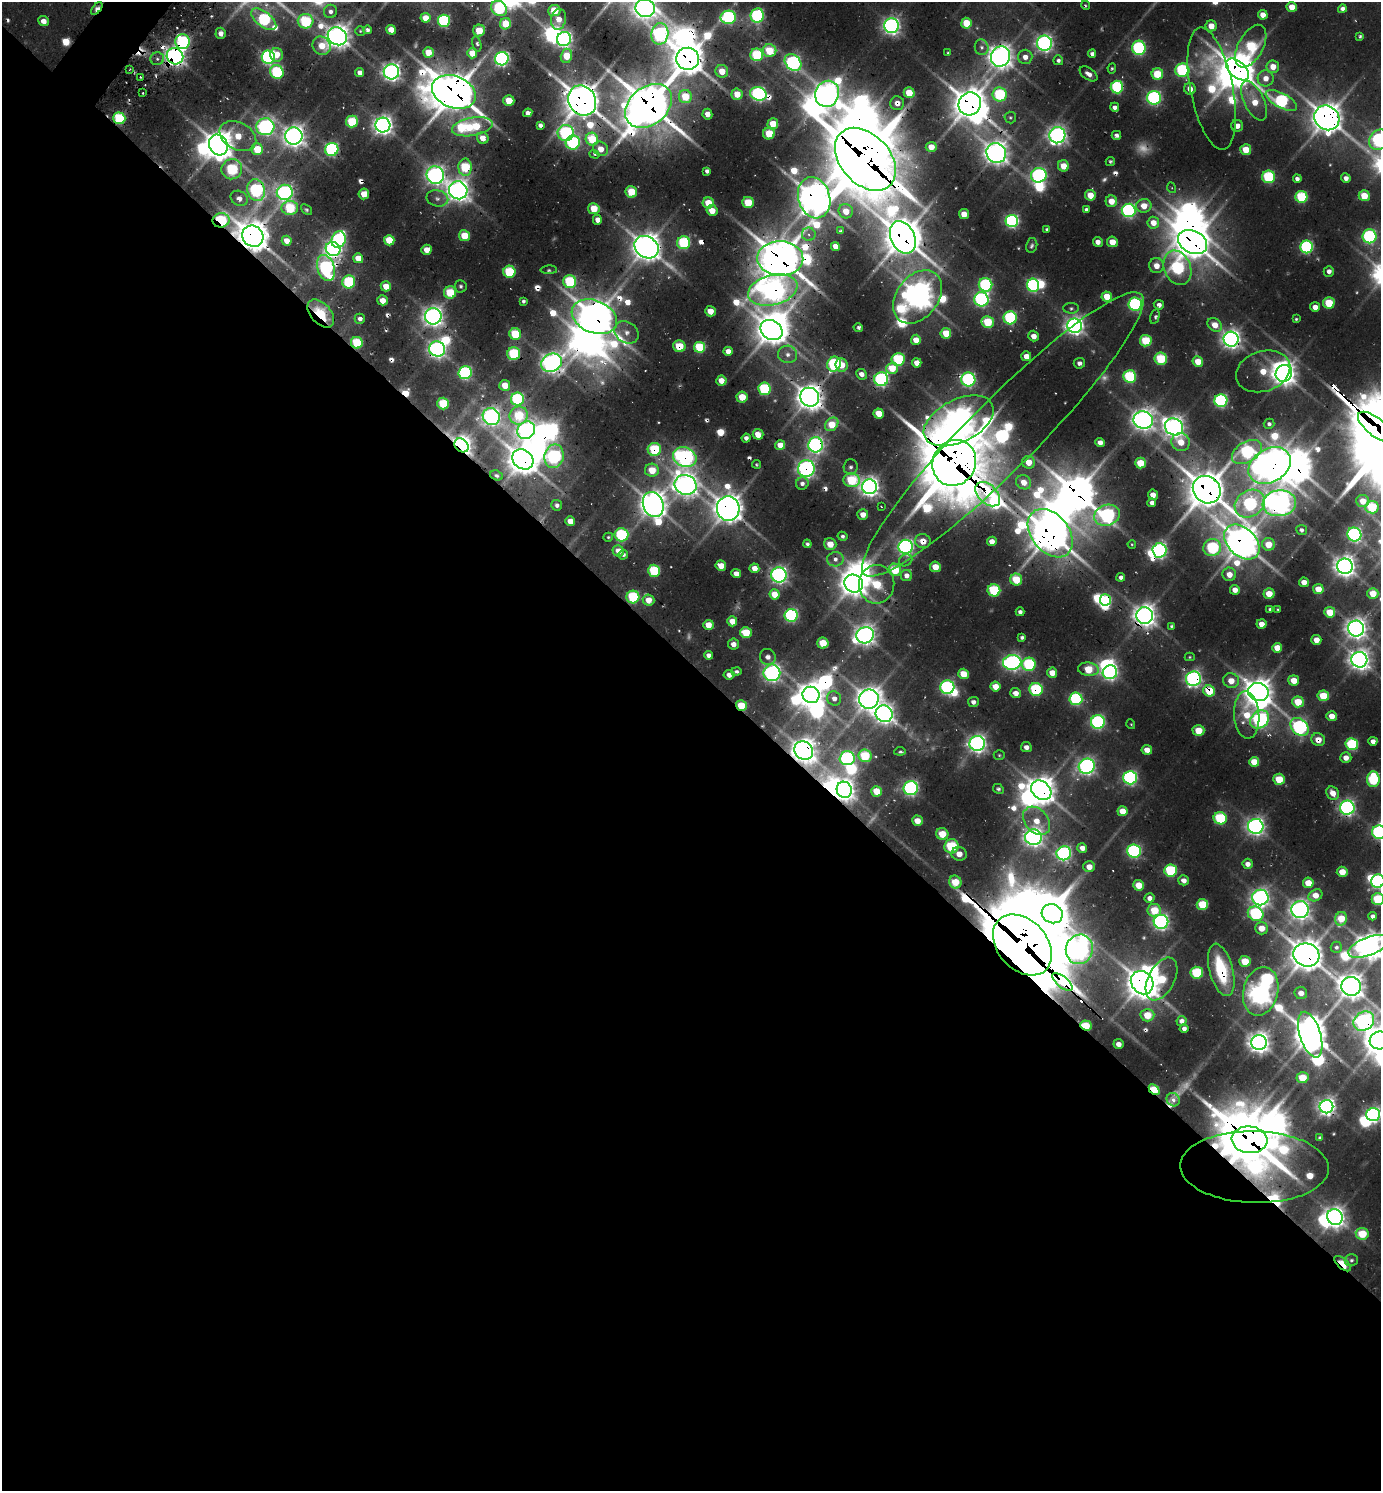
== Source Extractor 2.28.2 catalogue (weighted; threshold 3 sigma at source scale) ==
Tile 14 of 4 x 4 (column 2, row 4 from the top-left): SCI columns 1676-3054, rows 33-1521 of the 5997 x 5989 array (HDU 1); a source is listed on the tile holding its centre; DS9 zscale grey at full resolution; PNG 1383 x 1493 px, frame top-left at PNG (2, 2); each listed source drawn as its Kron ellipse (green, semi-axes under 4 px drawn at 4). Shown black and unused: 56% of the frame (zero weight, under 2 of 3 exposures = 3% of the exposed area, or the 3 px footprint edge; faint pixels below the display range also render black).
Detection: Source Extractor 2.28.2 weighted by HDU 2 'WHT'; one run over the whole footprint, this tile lists its part. Background 0.0985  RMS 0.0087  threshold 0.0393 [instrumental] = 3 sigma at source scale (4.5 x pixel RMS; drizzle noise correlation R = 1.50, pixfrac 1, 0.05/0.05 arcsec/px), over >= 5 px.
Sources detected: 623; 33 too faint to see at this stretch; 53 inside a brighter object's white glare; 20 cosmic-ray / hot-pixel residue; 1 long thin detection or spike segment (spike, bleed or trail) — neither listed nor drawn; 8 inside a brighter listed object's ellipse — not listed separately; of the other 508, all 500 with FLUX_AUTO >= 0.973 (the completeness limit of this list) listed and drawn (8 fainter detections not listed), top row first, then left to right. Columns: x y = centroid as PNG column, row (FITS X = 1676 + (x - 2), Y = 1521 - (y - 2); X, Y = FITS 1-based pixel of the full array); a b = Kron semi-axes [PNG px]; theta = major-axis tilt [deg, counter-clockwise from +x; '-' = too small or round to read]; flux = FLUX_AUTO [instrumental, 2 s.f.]
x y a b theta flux
1086 5 4 3 - 1.5
1292 7 5 5 - 17
499 8 8 7 - 91
645 8 10 9 - 760
97 9 7 4 52 12
1342 9 4 4 - 5.1
554 10 6 5 - 38
330 11 7 6 - 5.1
757 15 7 6 - 170
1263 15 5 5 - 14
728 17 7 7 - 160
425 18 5 5 - 21
264 19 15 7 -38 130
559 19 10 7 80 15
43 21 5 5 - 9.3
306 21 8 7 - 76
444 21 6 6 - 150
966 23 5 5 - 35
505 24 6 5 - 38
891 26 7 7 - 430
1211 26 5 5 - 15
367 30 4 4 - 3.8
391 30 5 4 - 16
360 31 5 4 - 1.4
479 31 6 5 - 27
221 33 5 5 - 7.6
660 34 11 8 80 270
337 36 10 8 -32 1200
1360 36 4 4 - 1.8
564 39 7 7 - 370
182 42 7 7 - 140
1044 43 7 7 - 450
477 44 8 4 -75 2.5
322 46 9 8 - 24
1251 46 23 12 62 110
982 47 8 6 -75 3.6
1139 48 7 7 - 150
769 51 7 6 - 39
428 52 5 5 - 25
472 53 5 5 - 21
948 53 4 3 - 1.3
1092 54 4 4 - 5
276 55 7 6 - 16
757 55 6 6 - 84
175 56 8 8 - 760
566 56 7 5 76 29
1000 56 10 9 - 1200
268 57 6 6 - 240
1025 57 7 7 - 8.8
157 59 7 6 - 3.9
502 59 7 6 - 280
688 59 11 11 - 1800
1058 60 5 4 - 3.7
793 63 9 7 -47 280
1273 67 6 6 - 16
1112 68 5 4 - 1.7
130 69 3 2 - 1.1
1237 69 14 8 -42 2300
1182 70 7 6 - 130
722 71 6 6 - 20
277 72 7 6 - 120
359 72 4 4 - 7.1
391 72 7 7 - 490
1088 74 10 6 -34 7
1157 74 6 5 - 41
140 77 3 2 - 1
1266 78 8 8 - 12
1117 87 6 6 - 130
1190 89 6 5 - 10
1212 89 62 21 -79 90
454 92 22 16 -21 3000
143 93 3 2 - 1
909 93 5 5 - 29
737 94 5 5 - 20
758 94 8 6 -17 250
827 94 13 12 - 960
1000 94 7 7 - 86
685 97 6 6 - 42
1154 98 7 7 - 220
582 100 16 13 -60 2200
1281 100 17 7 -29 150
509 101 5 5 - 24
1254 101 21 10 -64 27
897 103 7 7 - 9.7
970 104 12 11 - 2100
648 106 26 19 40 3700
1115 107 4 4 - 5
528 113 4 4 - 7.6
707 114 5 5 - 8.3
1010 117 6 6 - 2
119 118 6 6 - 97
1327 118 13 11 -43 1700
352 121 6 6 - 63
773 124 5 5 - 24
383 125 7 7 - 710
540 125 4 4 - 4.2
1237 126 6 6 - 7.5
265 127 9 8 - 370
472 127 20 9 10 60
566 133 8 8 - 170
769 133 6 6 - 33
1057 135 8 8 - 570
1116 135 5 4 - 4.9
238 136 19 13 -28 39
294 136 9 8 - 900
483 138 6 5 - 14
592 139 6 6 - 49
1379 140 11 9 49 290
573 143 7 7 - 160
218 145 10 9 - 1600
931 147 5 5 - 15
257 149 6 5 - 42
332 149 7 6 - 190
601 149 8 6 -39 13
1246 150 5 5 - 23
996 153 10 9 - 990
594 154 5 4 - 2
865 159 36 24 -48 9700
1110 161 5 4 - 1.9
1063 166 5 5 - 18
465 167 8 7 - 68
232 169 10 10 - 97
707 171 4 4 - 4.2
435 175 9 8 - 510
1039 175 8 7 - 260
1269 177 6 6 - 99
1346 178 5 4 - 5.1
1297 179 4 4 - 4.9
1172 188 5 3 - 1
256 190 11 8 -77 200
458 190 9 9 - 960
285 192 8 7 - 390
631 192 6 5 - 39
364 194 5 5 - 19
1090 195 5 5 - 21
1364 196 5 5 - 27
1301 197 6 6 - 86
239 198 9 7 -27 7.2
437 198 11 8 -12 5.7
814 198 21 16 -73 1800
1111 201 6 5 - 17
748 202 6 5 - 36
708 203 5 5 - 25
1144 206 7 7 - 16
290 208 8 7 - 67
306 209 6 3 -40 1.9
594 209 6 5 - 29
1086 209 4 4 - 3.2
712 210 5 5 - 16
1129 210 7 7 - 230
846 211 7 7 - 16
964 214 5 5 - 14
221 220 8 7 - 110
597 220 5 4 - 9.9
1012 221 6 6 - 240
1153 223 6 6 - 17
1047 229 4 3 - 2
840 231 4 3 - 1.8
809 234 7 6 - 4
253 236 11 10 - 1900
464 236 5 5 - 30
1369 236 7 7 - 160
903 237 17 12 -66 2500
339 240 8 6 66 180
389 240 5 5 - 44
287 241 5 4 - 12
1098 242 5 4 - 7
1112 242 5 5 - 17
1193 242 15 11 -27 2100
684 243 6 6 - 110
1032 245 7 5 77 2.6
835 246 4 4 - 13
647 247 13 10 -35 1500
1307 247 6 6 - 170
333 249 7 7 - 430
426 250 5 5 - 15
358 258 5 5 - 19
780 258 23 17 -2 2700
1156 265 7 7 - 12
326 268 13 8 -72 230
1177 268 18 13 -68 130
549 270 8 4 2 2.1
1329 271 5 5 - 5.6
509 272 6 6 - 74
349 282 6 6 - 87
570 282 6 6 - 96
986 285 7 6 - 150
1033 285 6 6 - 170
386 286 5 5 - 16
461 286 6 6 - 2.8
773 290 25 15 14 910
450 292 6 6 - 48
1107 296 5 5 - 25
917 297 29 21 52 1500
981 299 7 7 - 230
382 300 5 5 - 13
523 301 4 3 - 2.6
1329 303 6 5 - 40
1135 304 7 6 - 180
1159 305 5 4 - 5
1315 307 5 5 - 8.1
1071 308 8 5 -1 2.7
710 311 5 5 - 14
321 313 16 10 -48 59
433 316 8 8 - 720
594 317 24 16 -22 2600
1155 317 7 4 76 2.7
1010 318 6 6 - 130
360 319 5 5 - 5.2
1296 319 3 3 - 1.4
988 322 6 6 - 51
1215 325 8 6 -38 15
1075 326 7 7 - 650
858 328 5 4 - 2.3
771 330 11 9 -34 1500
626 332 13 10 -36 10
946 333 5 5 - 28
515 334 6 5 - 55
1034 336 5 5 - 8.7
1231 339 7 7 - 660
916 340 5 5 - 15
1146 341 6 5 - 54
357 343 6 6 - 66
679 346 6 6 - 36
699 347 5 5 - 84
437 349 8 7 - 440
728 351 4 4 - 10
514 354 6 6 - 84
788 354 9 8 - 7
1026 356 5 5 - 13
898 359 6 6 - 84
1161 359 6 6 - 65
1198 361 5 5 - 20
551 363 11 9 23 720
917 363 5 4 - 16
1079 363 5 5 - 4.1
834 364 7 6 - 130
842 365 7 6 - 18
892 368 6 5 - 29
1263 371 28 20 18 36
465 373 6 6 - 180
1284 373 8 8 - 1100
862 374 6 5 - 7.5
1130 376 6 6 - 93
881 379 7 7 - 230
968 379 7 7 - 200
721 380 5 5 - 15
505 385 5 5 - 18
764 389 6 6 - 97
742 397 5 5 - 27
810 397 9 9 - 1300
517 399 6 6 - 130
1221 401 6 6 - 190
443 404 6 6 - 55
879 413 5 5 - 25
519 416 9 9 - 55
491 417 9 8 - 560
1143 420 10 8 -18 910
959 421 37 21 27 1600
832 424 7 6 - 33
1269 424 5 5 - 4
1174 427 9 8 - 850
1376 427 21 9 -38 520
526 430 9 8 - 550
758 434 5 5 - 17
1003 434 197 34 45 540
746 438 4 4 - 4.5
1181 442 9 9 - 21
1100 443 4 4 - 9.2
461 445 8 6 -41 830
780 445 5 5 - 18
816 445 7 7 - 390
654 449 6 6 - 69
1247 452 16 10 30 120
554 456 12 9 78 180
685 457 12 9 -22 380
523 459 11 9 -37 1600
1029 462 6 6 - 18
954 463 23 21 60 6600
1140 463 5 5 - 35
756 464 4 4 - 1.5
1270 466 22 16 31 2000
851 467 8 7 - 3.3
806 469 8 8 - 380
652 470 7 6 - 26
497 475 6 5 - 2.8
851 480 8 7 - 62
1024 482 8 6 -35 17
802 483 6 6 - 5.2
686 485 11 9 -23 1000
869 487 7 7 - 720
1207 490 15 13 -41 2700
988 494 15 9 -44 250
1153 495 5 5 - 7.8
1363 501 6 6 - 18
1152 503 4 4 - 6
1279 503 17 13 7 990
653 504 13 10 -68 1400
1250 504 16 13 34 200
557 505 5 5 - 4.4
881 506 3 2 - 0.97
1372 507 6 6 - 68
728 508 12 11 - 1600
863 514 5 5 - 11
1107 515 13 10 18 280
570 521 5 5 - 16
1302 530 5 5 - 3.2
1050 533 27 19 -51 2600
1354 534 7 6 - 250
621 535 7 6 - 100
843 536 5 4 - 2.9
608 537 5 4 - 1.6
923 541 8 7 - 13
992 541 5 4 - 9.6
1242 542 20 14 -44 2100
807 544 4 4 - 2.9
830 544 6 6 - 16
1132 544 4 3 - 1.1
1268 544 6 6 - 22
906 547 7 7 - 380
1212 548 9 8 - 120
1159 550 7 7 - 330
618 551 6 5 - 15
623 555 5 4 - 3.8
835 559 8 7 - 6
906 560 7 5 31 2.5
721 566 5 5 - 17
1345 566 8 7 - 880
935 567 5 5 - 17
754 568 5 4 - 15
895 570 6 6 - 45
654 571 6 6 - 78
736 574 5 4 - 9.8
1229 574 7 6 - 12
779 575 7 7 - 380
906 575 6 5 - 8.3
1121 577 4 4 - 4.2
1016 580 6 6 - 36
1304 582 5 4 - 9.7
854 584 10 8 -33 1300
877 584 19 17 86 58
1318 589 5 5 - 17
994 590 6 6 - 79
1235 590 5 5 - 9.9
1373 593 5 5 - 17
775 594 5 5 - 24
1269 594 5 5 - 18
633 597 6 6 - 92
649 600 6 5 - 17
1105 600 6 5 - 71
1270 609 4 3 - 2.5
1278 609 3 2 - 1.2
1020 612 4 4 - 3.4
1330 612 5 5 - 27
791 615 6 6 - 200
1145 616 8 8 - 1000
732 621 5 5 - 17
1261 624 5 5 - 12
708 625 5 5 - 17
1171 626 4 3 - 1.8
1356 628 8 8 - 850
746 633 6 5 - 41
865 635 9 8 - 810
1022 637 4 4 - 2.9
1316 640 5 5 - 11
823 643 6 5 - 32
733 644 5 5 - 6.9
1277 648 5 5 - 22
709 655 4 4 - 4.9
768 657 8 7 - 5.5
1190 657 5 4 - 1.3
1359 660 8 8 - 830
1012 662 9 7 5 360
1029 664 7 6 - 110
1088 669 10 6 -6 35
736 672 5 4 - 3.1
1110 672 7 7 - 300
772 673 8 8 - 380
1052 673 5 5 - 14
963 674 5 5 - 25
729 675 5 5 - 6.3
1194 679 7 7 - 360
1294 680 5 5 - 19
1231 681 8 7 - 15
947 687 7 7 - 220
995 687 5 5 - 21
1036 689 6 6 - 98
1209 691 6 5 - 55
1258 692 10 9 - 1400
1016 693 5 5 - 8.4
811 695 9 8 - 1300
1323 696 6 5 - 38
834 698 7 6 - 9
869 699 10 9 - 1200
1076 699 6 6 - 140
973 702 5 5 - 5.3
1298 702 6 5 - 31
741 705 6 5 - 33
884 714 9 8 - 770
1247 715 24 12 -86 40
1332 716 5 5 - 13
1260 720 10 8 42 280
1098 722 7 7 - 220
1131 724 5 3 - 1.1
1299 727 10 7 -42 250
1198 730 6 5 - 22
1318 740 7 6 - 13
1373 741 4 4 - 7.2
977 744 7 7 - 570
1352 744 6 6 - 100
1026 747 5 5 - 6.1
804 750 10 8 -45 1200
1147 750 5 5 - 12
900 751 5 4 - 2.3
999 755 5 5 - 1.5
865 756 6 6 - 56
847 758 7 7 - 210
1346 758 5 5 - 10
1254 762 5 5 - 28
1087 766 8 7 - 470
1130 778 7 6 - 260
1279 779 6 5 - 32
1373 779 8 6 85 89
911 788 7 7 - 280
998 789 6 4 -29 2.3
844 790 8 7 - 860
1041 790 11 8 -40 1500
876 791 5 5 - 28
1333 793 7 6 - 13
1347 808 7 7 - 360
1122 811 5 5 - 21
1220 818 6 6 - 86
917 821 5 5 - 13
1036 821 16 11 -49 20
1256 826 8 7 - 550
1379 832 7 6 - 200
942 834 6 6 - 28
1033 837 8 8 - 560
951 846 7 7 - 86
1082 848 5 4 - 8.9
1134 851 7 6 - 210
1064 853 7 7 - 270
959 854 8 6 -13 14
1248 864 5 5 - 7.4
1089 867 6 5 - 9.7
1171 870 6 6 - 94
1342 872 5 5 - 19
1183 880 5 5 - 7.7
1378 881 7 6 - 250
955 882 6 6 - 27
1308 883 5 5 - 22
1138 885 5 5 - 22
1315 895 7 5 26 17
1149 898 5 5 - 6.7
1260 898 8 8 - 540
1378 899 6 6 - 57
1202 904 6 5 - 49
1154 910 7 6 - 31
1300 910 8 8 - 730
1052 914 11 9 -24 1600
1256 914 8 7 - 130
1373 916 4 4 - 3.7
1341 919 7 6 - 25
1161 922 7 7 - 380
1261 928 6 6 - 18
1022 945 34 25 -48 11000
1369 946 21 9 21 1300
1336 947 6 5 - 2.9
1079 949 15 13 71 580
1306 955 13 11 -17 2000
1245 961 6 5 - 31
1221 970 27 11 -75 77
1197 973 6 6 - 82
1162 979 23 13 62 55
1062 982 12 5 -40 1200
1142 983 12 10 -51 1800
1351 986 10 9 - 1300
1261 991 24 17 77 960
1301 993 6 6 - 8.8
1147 1015 7 6 - 26
1181 1021 5 5 - 6.1
1364 1021 11 9 36 430
1086 1025 6 5 - 34
1184 1028 4 4 - 4.5
1310 1035 24 10 -72 2000
1379 1040 10 9 - 1600
1259 1042 8 7 - 870
1118 1044 5 5 - 7.9
1302 1078 6 5 - 30
1154 1090 6 4 -44 61
1173 1100 7 6 - 4.6
1326 1107 7 6 - 660
1373 1114 7 6 - 350
1320 1138 4 3 - 1.9
1249 1140 18 13 -7 3700
1254 1167 74 36 -1 450
1335 1217 8 7 - 810
1362 1234 6 6 - 38
1351 1260 6 6 - 2.9
1343 1264 10 5 -42 46
Overlapping masked pixels (flux is a lower limit): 91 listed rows (the first 20) at x y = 499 8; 97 9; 182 42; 1044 43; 1251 46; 175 56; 1000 56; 688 59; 1237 69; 454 92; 758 94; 582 100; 897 103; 970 104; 648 106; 119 118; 1327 118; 996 153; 865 159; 814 198
Isophote crosses this tile's border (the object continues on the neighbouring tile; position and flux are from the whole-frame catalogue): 12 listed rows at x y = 499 8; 645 8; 1379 140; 1376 427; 1379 832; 1378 881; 1378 899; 1369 946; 1351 986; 1364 1021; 1379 1040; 1373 1114